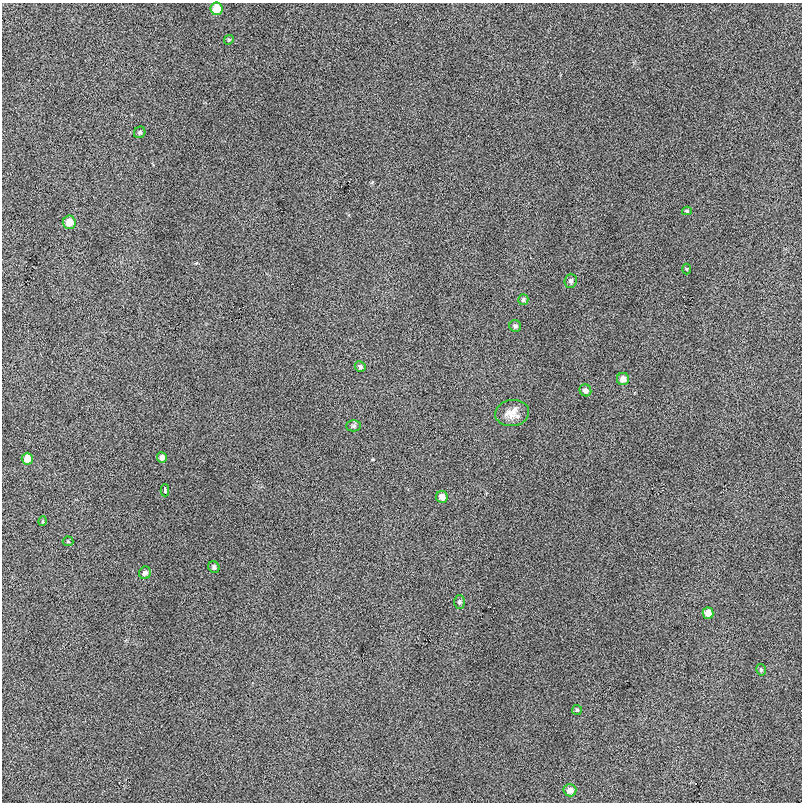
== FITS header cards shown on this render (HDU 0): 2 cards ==
NAXIS1  =                  800
NAXIS2  =                  800

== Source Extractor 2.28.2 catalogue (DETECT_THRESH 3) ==
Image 800 x 800 px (HDU 0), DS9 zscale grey, 1 PNG px = 1 image px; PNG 804 x 804 px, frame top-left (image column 1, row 800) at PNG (2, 3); each listed source drawn as its Kron ellipse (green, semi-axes under 4 px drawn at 4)
Background 5.74e-04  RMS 0.009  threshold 0.0269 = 3 sigma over >= 5 px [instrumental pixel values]
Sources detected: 27; all 27 listed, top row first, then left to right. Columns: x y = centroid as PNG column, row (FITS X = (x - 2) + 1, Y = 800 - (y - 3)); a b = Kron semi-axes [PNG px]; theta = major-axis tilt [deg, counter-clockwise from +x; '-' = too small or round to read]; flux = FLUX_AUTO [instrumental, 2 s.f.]
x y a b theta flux
216 9 6 6 - 13
229 40 5 4 - 0.67
140 132 6 5 - 1
687 211 5 4 - 0.79
69 222 7 6 - 7.9
687 269 5 3 - 0.57
571 281 7 6 - 1.9
523 300 5 5 - 1.2
515 326 6 6 - 1.5
360 367 5 5 - 1.5
623 379 6 6 - 4.4
585 390 6 5 - 2.9
512 413 17 13 8 6.9
354 426 7 5 1 1.2
162 457 5 5 - 3.1
27 459 6 5 - 6.8
165 490 6 3 -90 5.3
442 497 6 6 - 4.6
43 521 5 3 - 0.53
68 541 5 5 - 0.81
214 567 6 5 - 1.7
145 573 6 6 - 2.3
459 602 6 5 - 1.3
708 613 5 5 - 6.2
761 670 6 4 -77 1
577 710 5 5 - 0.79
570 790 6 6 - 4.1